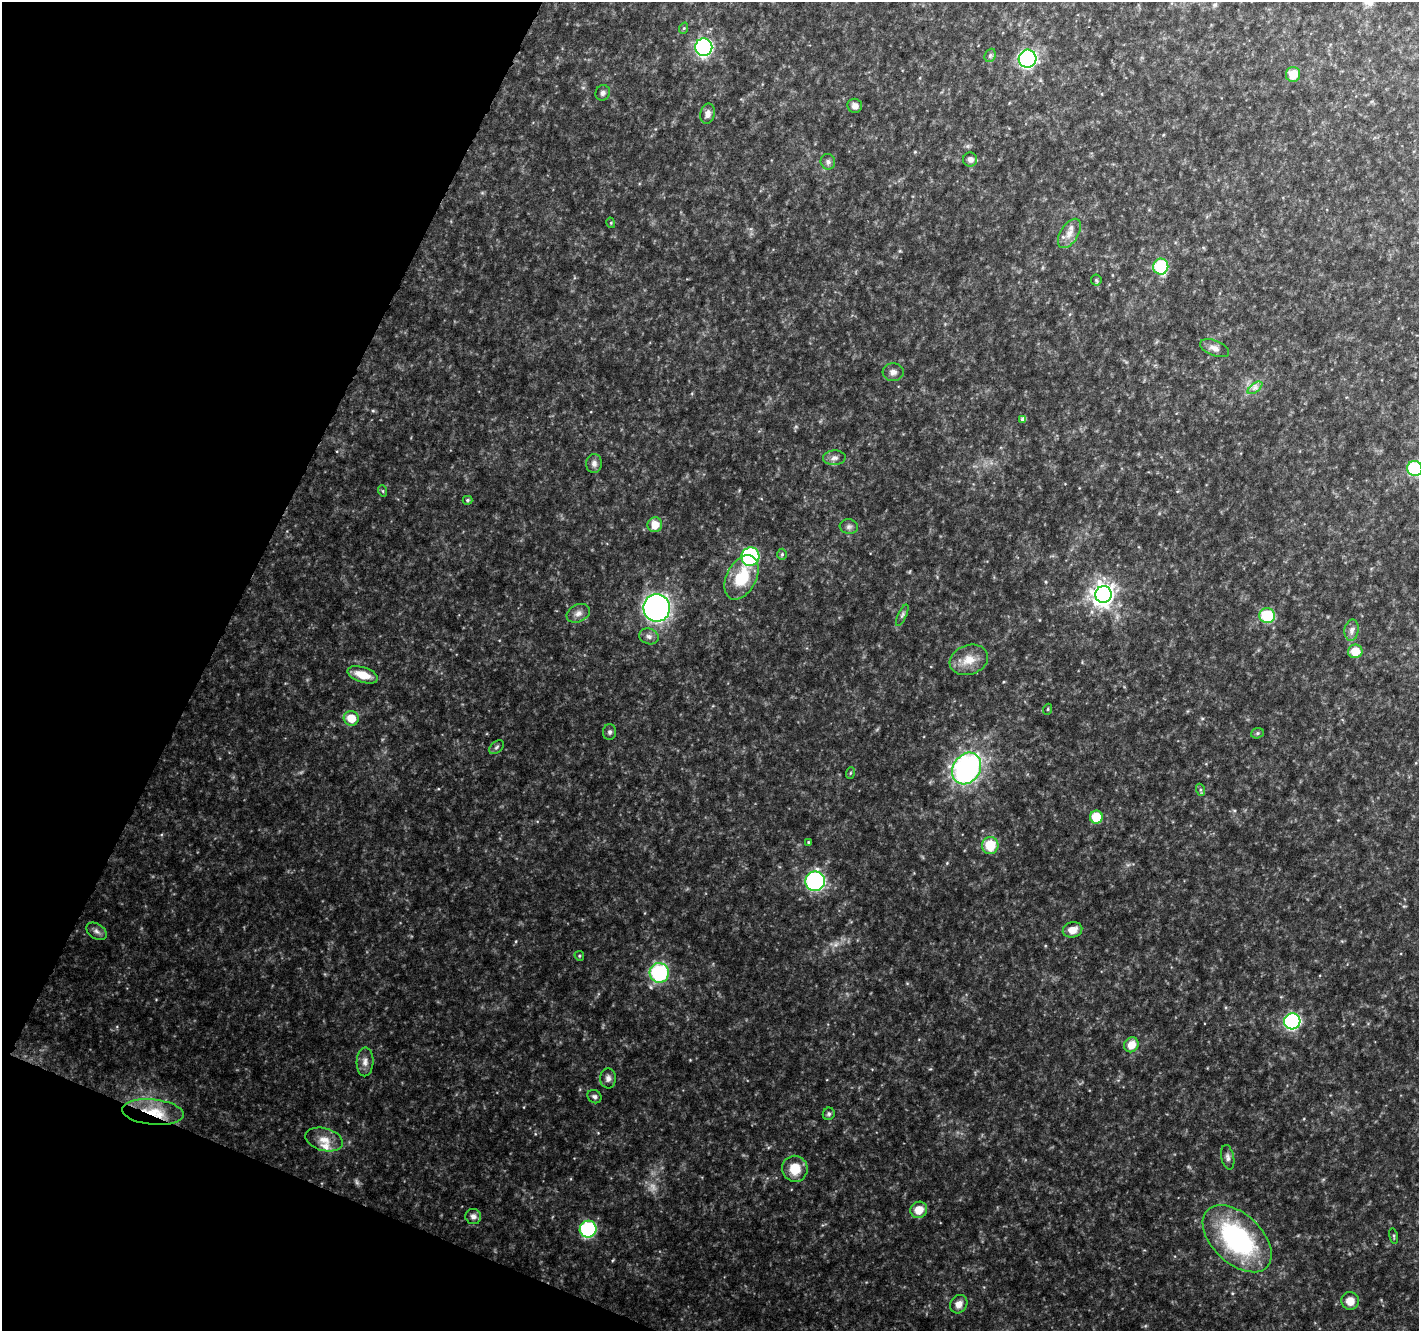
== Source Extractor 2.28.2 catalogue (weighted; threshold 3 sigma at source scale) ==
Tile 9 of 4 x 4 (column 1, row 3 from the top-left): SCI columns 6-1422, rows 1597-2925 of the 5673 x 5786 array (HDU 1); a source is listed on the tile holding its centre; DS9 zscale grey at full resolution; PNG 1421 x 1333 px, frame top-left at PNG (2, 2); each listed source drawn as its Kron ellipse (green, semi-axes under 4 px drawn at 4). Shown black and unused: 20% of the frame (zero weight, under 4 of 8 exposures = <1% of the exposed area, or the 3 px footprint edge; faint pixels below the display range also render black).
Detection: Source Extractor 2.28.2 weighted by HDU 2 'WHT'; one run over the whole footprint, this tile lists its part. Background 0.0369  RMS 0.0028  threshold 0.0116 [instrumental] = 3 sigma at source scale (4.09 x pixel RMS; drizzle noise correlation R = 1.36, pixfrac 0.8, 0.0396/0.0396 arcsec/px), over >= 5 px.
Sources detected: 74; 2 too faint to see at this stretch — neither listed nor drawn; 1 inside a brighter listed object's ellipse — not listed separately; the other 71 listed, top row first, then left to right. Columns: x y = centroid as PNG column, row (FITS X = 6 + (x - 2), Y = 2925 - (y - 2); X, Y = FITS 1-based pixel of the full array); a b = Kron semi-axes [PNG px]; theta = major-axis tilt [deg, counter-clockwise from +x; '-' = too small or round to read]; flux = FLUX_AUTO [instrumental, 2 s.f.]
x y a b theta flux
684 28 6 3 71 0.31
704 47 8 8 - 60
990 55 7 5 67 0.56
1028 59 9 9 - 71
1293 74 7 7 - 3.9
603 93 8 7 - 0.77
855 106 7 7 - 1.1
708 114 10 7 78 1.4
970 160 7 7 - 1.2
828 162 8 7 - 0.88
611 223 5 3 - 0.24
1069 233 16 9 58 2.4
1161 267 8 7 - 17
1096 280 5 5 - 0.39
1215 348 15 7 -21 1.5
893 372 10 9 - 1.2
1255 388 8 4 37 0.85
1023 419 4 4 - 0.89
834 458 11 7 3 1.2
594 463 9 8 - 1.2
1415 469 7 7 - 21
383 491 6 3 -71 0.26
467 500 5 4 - 0.42
655 525 7 7 - 3.4
849 527 9 7 -8 0.87
782 554 6 5 - 0.41
750 557 9 9 - 28
741 577 24 14 63 9.7
1103 594 8 8 - 170
657 608 13 13 - 82
578 613 12 8 24 1.5
902 615 11 4 65 0.64
1267 616 8 7 - 12
1352 630 10 7 81 1.3
649 636 10 7 -17 1.1
1355 651 7 7 - 4.3
969 660 20 14 18 4.4
363 675 16 7 -17 4.2
1048 709 5 3 - 0.27
351 718 7 7 - 4.4
610 732 8 6 89 0.66
1257 733 6 5 - 0.47
496 747 8 5 41 0.59
967 768 17 13 57 56
850 773 6 3 71 0.31
1201 790 6 4 -71 0.43
1096 817 6 6 - 7.4
808 842 4 3 - 0.23
990 845 8 8 - 6.9
815 881 10 9 - 41
1072 930 10 7 14 2.6
96 931 11 7 -32 1.1
579 956 5 4 - 0.37
659 973 10 9 - 23
1292 1021 8 8 - 47
1131 1045 8 7 - 3.4
365 1062 14 8 88 1.6
608 1078 10 8 89 1.1
594 1097 7 6 - 0.65
153 1112 31 12 -6 8.2
829 1114 6 6 - 0.54
324 1140 19 11 -15 3.3
1228 1157 12 6 -78 1
795 1169 13 12 - 5.2
919 1210 8 8 - 3.6
473 1216 8 7 - 1.3
588 1229 8 8 - 32
1394 1236 8 3 -77 0.31
1237 1239 41 24 -43 40
1350 1301 9 8 - 3
959 1304 10 8 55 1.9
Overlapping masked pixels (flux is a lower limit): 1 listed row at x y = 153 1112
Isophote crosses this tile's border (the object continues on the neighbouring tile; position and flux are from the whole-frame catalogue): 1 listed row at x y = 1415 469